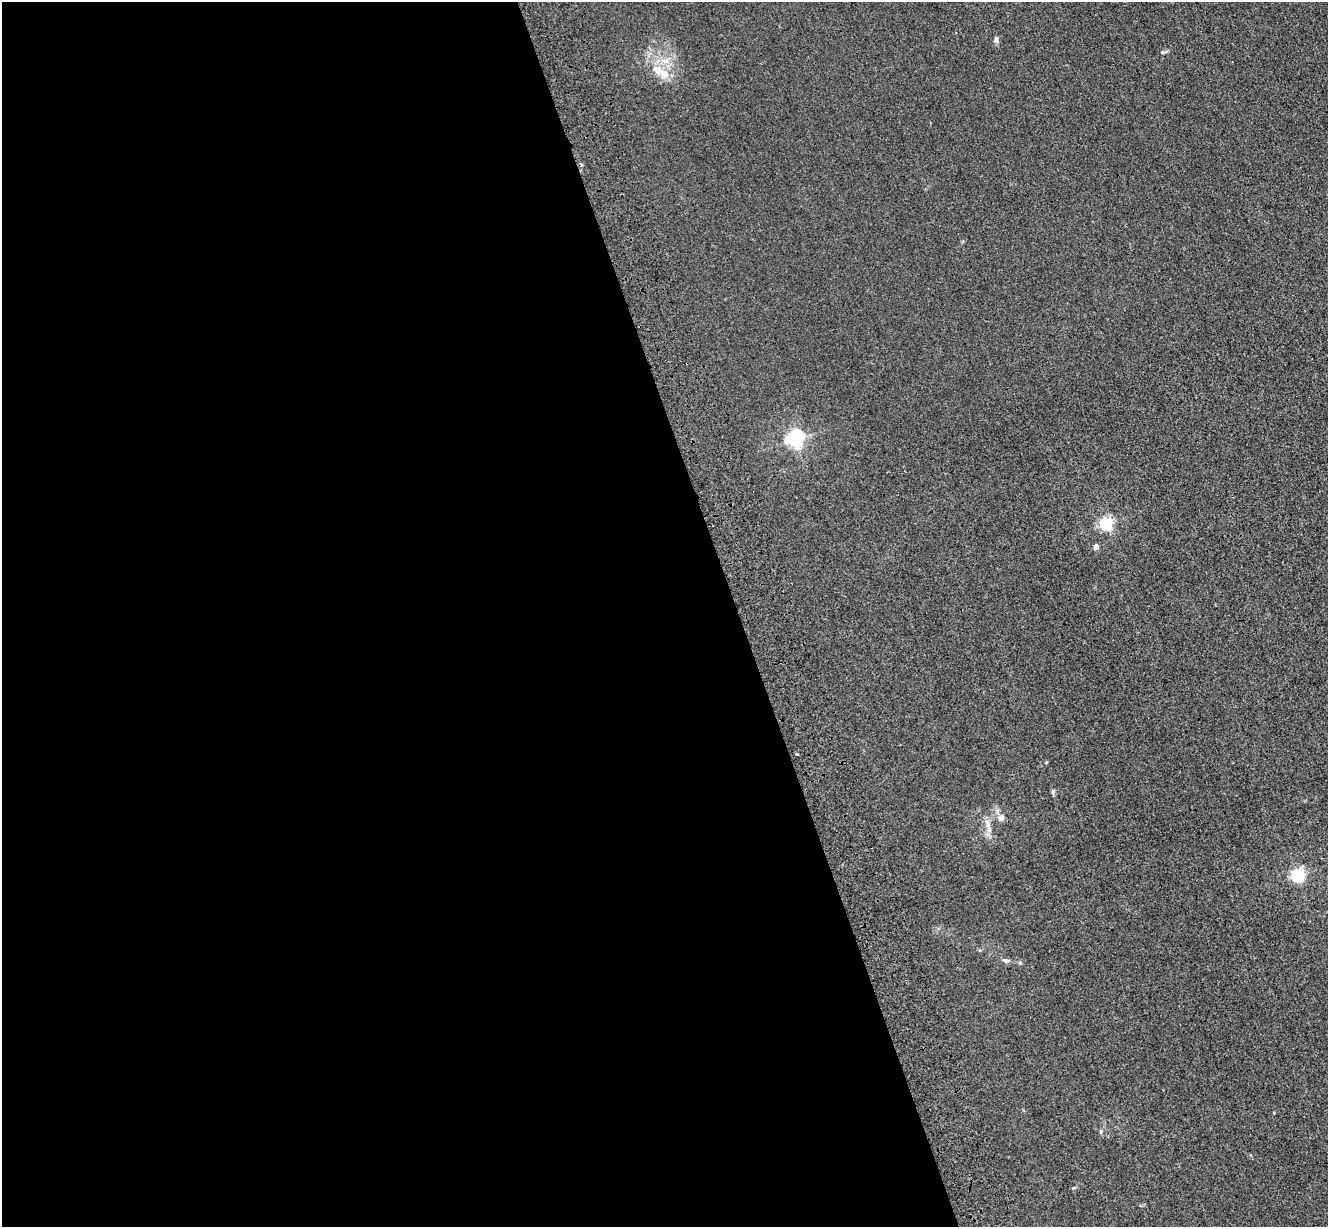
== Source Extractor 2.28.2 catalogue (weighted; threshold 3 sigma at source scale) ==
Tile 9 of 4 x 4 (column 1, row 3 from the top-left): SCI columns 116-1441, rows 1423-2647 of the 5535 x 5417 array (HDU 1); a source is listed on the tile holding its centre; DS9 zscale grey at full resolution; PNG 1330 x 1229 px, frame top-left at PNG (2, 2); no overlay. Shown black and unused: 56% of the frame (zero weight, under 3 of 4 exposures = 6% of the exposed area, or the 3 px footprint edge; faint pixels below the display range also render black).
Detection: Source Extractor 2.28.2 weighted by HDU 2 'WHT'; one run over the whole footprint, this tile lists its part. Background 0.0347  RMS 0.0061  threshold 0.0274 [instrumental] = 3 sigma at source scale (4.5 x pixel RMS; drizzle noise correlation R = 1.50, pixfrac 1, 0.05/0.05 arcsec/px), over >= 5 px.
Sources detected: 14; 1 inside a brighter listed object's ellipse — not listed separately; the other 13 listed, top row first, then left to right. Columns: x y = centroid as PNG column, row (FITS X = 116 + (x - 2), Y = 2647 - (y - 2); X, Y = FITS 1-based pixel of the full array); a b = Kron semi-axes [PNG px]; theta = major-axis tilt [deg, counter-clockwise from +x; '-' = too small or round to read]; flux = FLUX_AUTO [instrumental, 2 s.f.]
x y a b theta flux
996 40 8 5 -84 1.8
1162 52 5 3 - 0.65
658 70 19 11 -24 8.7
795 439 6 6 - 190
1106 524 5 5 - 100
1096 547 4 4 - 4.1
797 754 3 3 - 0.74
1053 791 7 5 -78 1.1
1001 818 7 7 - 3.1
988 825 22 6 -75 4.3
1298 875 6 5 - 96
1006 961 11 4 -5 1.6
1020 963 6 4 -19 0.71
Unlisted compact peaks at least as high as the median listed source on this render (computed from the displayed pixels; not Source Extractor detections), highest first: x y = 1101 1131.